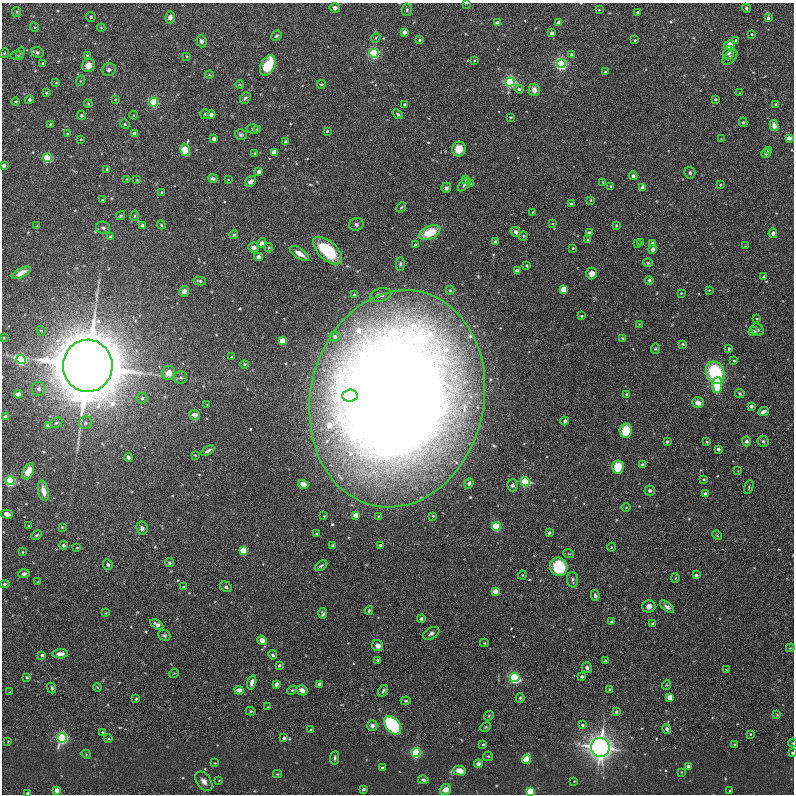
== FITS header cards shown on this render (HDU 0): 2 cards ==
NAXIS1  =                  792
NAXIS2  =                  792

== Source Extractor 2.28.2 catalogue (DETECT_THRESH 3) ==
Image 792 x 792 px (HDU 0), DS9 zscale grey, 1 PNG px = 1 image px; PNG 796 x 796 px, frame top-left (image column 1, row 792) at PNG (2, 3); each listed source drawn as its Kron ellipse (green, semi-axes under 4 px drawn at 4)
Background 0.0155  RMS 2.2e-04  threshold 6.53e-04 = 3 sigma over >= 5 px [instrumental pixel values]
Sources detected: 345; all 345 listed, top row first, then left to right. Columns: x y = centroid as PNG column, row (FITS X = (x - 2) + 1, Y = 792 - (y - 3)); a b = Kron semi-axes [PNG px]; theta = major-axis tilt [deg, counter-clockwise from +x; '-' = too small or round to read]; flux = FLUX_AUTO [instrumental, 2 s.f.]
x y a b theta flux
466 3 3 2 - 0.013
335 8 5 4 - 0.057
746 8 4 3 - 0.026
407 10 6 5 - 0.027
599 10 4 2 - 0.0093
17 12 5 4 - 0.018
638 12 3 3 - 0.025
91 17 5 4 - 0.025
170 17 6 5 - 0.081
768 18 4 3 - 0.055
497 23 4 3 - 0.13
558 23 4 3 - 0.15
34 27 5 3 - 0.013
101 28 4 4 - 0.014
404 32 4 4 - 0.074
552 33 4 3 - 0.076
752 34 3 3 - 0.014
276 36 6 4 41 0.023
376 38 5 4 - 0.02
420 40 4 3 - 0.022
635 40 3 3 - 0.021
736 40 3 3 - 0.034
201 41 6 5 - 0.041
729 45 5 4 - 0.2
37 52 6 5 - 0.034
4 53 5 4 - 0.016
20 53 6 4 64 0.018
374 53 4 4 - 4.2
729 53 7 5 68 0.048
87 55 3 3 - 0.013
571 55 3 3 - 0.052
17 56 7 4 1 0.021
186 56 3 2 - 0.011
730 57 9 5 47 0.054
474 60 3 2 - 0.012
43 63 3 3 - 0.029
561 64 4 4 - 5.4
88 65 7 6 - 0.11
268 65 11 6 62 0.59
109 70 7 6 - 0.044
605 72 3 3 - 0.023
209 75 4 3 - 0.012
80 81 5 3 - 0.017
510 82 4 4 - 4.1
56 83 3 3 - 0.013
321 84 4 3 - 0.016
240 85 4 3 - 0.012
519 89 4 4 - 0.034
534 90 6 5 - 0.097
46 93 4 3 - 0.018
739 93 3 2 - 0.0097
245 98 6 4 51 0.027
116 99 3 2 - 0.011
715 99 3 3 - 0.034
29 100 4 4 - 0.028
16 102 4 4 - 0.018
153 102 4 4 - 3.2
88 104 4 3 - 0.017
405 104 3 3 - 0.037
776 104 3 3 - 0.03
205 114 4 4 - 0.016
398 114 6 4 -38 0.025
81 115 5 5 - 0.027
133 115 4 3 - 0.011
211 115 4 4 - 0.072
510 117 3 2 - 0.013
743 122 5 4 - 0.022
50 124 3 2 - 0.014
125 124 5 4 - 0.017
774 126 5 4 - 0.095
253 129 6 4 -16 0.02
257 129 3 3 - 0.02
327 131 3 3 - 0.017
134 133 4 4 - 0.12
68 134 4 4 - 0.025
241 134 6 5 - 0.03
789 138 4 4 - 0.055
81 139 3 2 - 0.013
214 139 4 3 - 0.042
721 139 3 3 - 0.0095
286 142 4 3 - 0.053
459 149 7 7 - 0.16
185 150 6 5 - 0.75
768 150 3 2 - 0.015
274 152 4 4 - 0.33
255 153 4 3 - 0.027
766 154 5 4 - 0.02
48 158 4 4 - 2.1
4 166 3 3 - 0.083
107 169 3 3 - 0.021
259 171 4 4 - 0.15
690 173 6 5 - 0.033
633 176 4 4 - 0.04
213 178 5 4 - 0.049
126 179 4 3 - 0.01
228 179 3 2 - 0.0099
137 180 3 2 - 0.011
466 180 3 3 - 0.015
250 181 6 4 41 0.07
603 182 3 2 - 0.012
470 184 4 3 - 0.031
464 185 8 4 48 0.032
720 185 3 3 - 0.024
611 186 3 2 - 0.016
643 187 4 3 - 0.18
446 188 5 5 - 0.047
162 192 3 3 - 0.021
102 200 2 2 - 0.011
590 200 3 2 - 0.012
571 204 3 3 - 0.033
401 207 5 3 - 0.019
533 212 3 3 - 0.014
121 216 5 4 - 0.025
135 216 5 3 - 0.017
356 224 7 6 - 0.041
552 224 3 2 - 0.014
142 225 4 3 - 0.054
161 225 4 3 - 0.017
616 225 4 3 - 0.017
37 226 3 3 - 0.0094
103 228 7 6 - 0.038
430 232 11 6 26 0.42
515 232 5 4 - 0.039
589 233 3 3 - 0.045
773 233 5 4 - 0.044
234 235 4 4 - 0.027
523 236 4 4 - 0.016
111 237 3 3 - 0.067
588 239 3 3 - 0.028
496 242 4 3 - 0.14
261 243 5 4 - 0.037
641 243 3 3 - 0.017
415 244 3 3 - 0.017
637 244 4 3 - 0.023
653 244 4 4 - 0.19
745 246 3 2 - 0.01
254 247 5 5 - 0.053
269 248 4 3 - 0.018
573 248 3 3 - 0.019
653 249 4 4 - 0.056
328 251 18 9 -43 0.93
299 254 11 5 -32 0.12
258 257 4 4 - 0.052
648 263 5 4 - 0.021
400 264 7 4 88 0.029
527 266 3 3 - 0.024
517 271 4 3 - 0.13
21 273 10 4 28 0.096
592 273 6 5 - 0.12
764 276 4 3 - 0.016
649 280 4 3 - 0.028
200 281 6 3 -12 0.028
564 289 4 4 - 0.63
450 290 4 3 - 0.02
709 290 3 3 - 0.013
184 291 5 5 - 0.078
681 293 3 3 - 0.013
354 295 4 3 - 0.033
381 295 11 6 14 0.078
582 316 3 3 - 0.022
757 319 3 2 - 0.014
639 324 3 3 - 0.011
757 330 6 5 - 0.034
41 331 5 4 - 0.019
753 331 5 4 - 0.063
335 337 5 5 - 0.058
4 338 3 2 - 0.012
623 338 4 3 - 0.017
283 341 4 4 - 0.66
683 344 3 3 - 0.02
655 349 5 4 - 0.018
729 349 3 3 - 0.021
231 357 3 2 - 0.018
21 360 5 4 - 2.9
734 361 3 3 - 0.019
244 364 4 4 - 0.02
88 366 26 25 - 110
168 373 7 6 - 0.17
715 373 11 9 -68 1.2
181 377 6 6 - 0.034
717 385 8 5 83 0.47
38 389 7 6 - 0.056
740 393 5 3 - 0.024
18 394 4 3 - 0.12
627 394 3 3 - 0.05
350 396 7 6 - 1.3
142 398 5 5 - 0.039
397 399 109 87 78 47
698 403 6 5 - 0.096
207 404 3 2 - 0.0094
751 406 3 3 - 0.068
763 412 5 4 - 0.07
194 415 5 5 - 0.11
6 417 4 3 - 0.14
565 421 4 3 - 0.039
56 423 6 5 - 0.026
85 423 6 6 - 0.048
48 426 4 4 - 0.11
626 431 7 6 - 0.34
667 441 3 3 - 0.039
746 441 5 4 - 0.041
763 441 5 5 - 0.036
707 442 3 3 - 0.018
718 449 3 3 - 0.059
208 451 7 4 33 0.05
195 455 3 3 - 0.013
128 457 4 3 - 0.042
642 464 4 3 - 0.019
618 467 6 6 - 0.41
28 471 8 5 64 0.22
738 471 4 4 - 0.012
704 479 3 3 - 0.027
10 481 4 4 - 3.5
525 482 4 4 - 3.4
469 483 5 4 - 0.054
303 484 5 4 - 0.15
512 485 6 5 - 0.042
749 487 7 4 70 0.02
650 490 5 5 - 0.043
43 491 10 5 -78 0.15
705 494 3 3 - 0.056
626 507 4 3 - 0.012
7 514 6 4 -15 0.091
356 515 4 4 - 0.2
324 516 3 3 - 0.012
378 516 3 2 - 0.0098
433 516 3 2 - 0.014
28 526 3 2 - 0.014
496 526 4 4 - 1.9
62 527 3 3 - 0.013
142 528 6 5 - 0.058
549 533 3 3 - 0.021
317 534 3 3 - 0.033
36 535 5 3 - 0.019
717 535 5 4 - 0.014
64 545 4 4 - 0.046
380 545 3 3 - 0.043
332 546 4 3 - 0.02
611 547 4 3 - 0.011
77 548 3 3 - 0.013
244 550 4 4 - 1
22 552 4 3 - 0.014
569 554 5 3 - 0.014
169 563 5 4 - 0.031
108 564 5 5 - 0.032
321 566 7 3 33 0.026
559 567 9 8 - 0.64
24 574 5 4 - 0.062
522 575 4 4 - 0.015
696 575 3 3 - 0.067
675 578 5 3 - 0.015
572 580 8 5 -87 0.041
38 582 3 3 - 0.017
4 584 5 4 - 0.029
184 587 4 3 - 0.014
226 587 6 5 - 0.032
495 591 4 4 - 0.3
595 595 5 3 - 0.036
649 606 6 6 - 0.082
667 607 8 4 -37 0.048
369 610 4 3 - 0.018
106 613 4 4 - 0.015
323 613 5 4 - 0.034
421 619 4 4 - 0.038
612 622 3 3 - 0.074
157 624 7 4 -29 0.058
653 624 4 3 - 0.047
431 633 9 5 30 0.055
164 635 6 5 - 0.028
262 640 5 4 - 0.093
484 643 4 3 - 0.016
378 646 5 5 - 0.087
790 648 4 3 - 0.013
60 654 8 4 5 0.084
42 655 3 3 - 0.035
273 655 5 4 - 0.029
377 660 4 3 - 0.017
605 661 3 3 - 0.027
279 665 4 3 - 0.022
587 668 6 5 - 0.05
726 669 3 2 - 0.0082
174 673 5 3 - 0.011
582 676 3 3 - 0.05
27 677 3 3 - 0.024
515 678 4 4 - 3.5
252 683 7 4 74 0.065
276 684 4 3 - 0.052
319 684 3 3 - 0.084
666 685 5 3 - 0.013
97 687 4 3 - 0.013
52 688 5 4 - 0.03
609 689 4 3 - 0.016
239 690 5 4 - 0.11
292 690 5 4 - 0.018
302 690 6 4 -29 0.084
383 691 6 3 59 0.026
10 692 4 4 - 0.011
670 697 4 4 - 0.32
520 698 5 4 - 0.023
136 699 3 3 - 0.019
406 701 5 3 - 0.02
268 707 3 2 - 0.0091
251 711 5 4 - 0.021
616 712 4 3 - 0.027
777 715 4 3 - 0.013
489 716 5 4 - 0.019
393 725 10 6 -49 2.4
582 725 4 4 - 0.035
372 726 5 5 - 0.064
486 727 5 3 - 0.017
311 729 3 2 - 0.011
667 729 5 4 - 0.048
102 732 3 3 - 0.011
750 734 3 3 - 0.012
62 738 5 4 - 4.7
284 738 4 4 - 0.057
108 739 4 3 - 0.013
8 741 3 3 - 0.011
792 743 4 3 - 0.01
483 744 4 3 - 0.018
735 744 3 3 - 0.014
600 748 9 9 - 14
416 753 4 4 - 3.2
792 753 3 3 - 0.026
86 754 5 3 - 0.012
488 756 5 4 - 0.019
335 758 7 4 84 0.028
527 759 4 4 - 1.1
215 763 3 3 - 0.01
478 764 4 4 - 0.072
688 766 3 3 - 0.1
382 768 3 3 - 0.055
460 771 6 5 - 0.099
681 772 2 2 - 0.011
277 774 4 3 - 0.017
219 780 3 2 - 0.0097
423 780 5 4 - 0.04
204 781 11 7 -53 0.088
574 781 3 2 - 0.0098
363 789 3 3 - 0.024
445 789 6 5 - 0.12
57 790 4 3 - 0.18
730 790 2 2 - 0.013
530 792 4 4 - 1.5
28 793 4 3 - 0.024
At the frame edge (FLAGS 8, measured only in part): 6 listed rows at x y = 466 3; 4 166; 792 743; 792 753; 530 792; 28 793